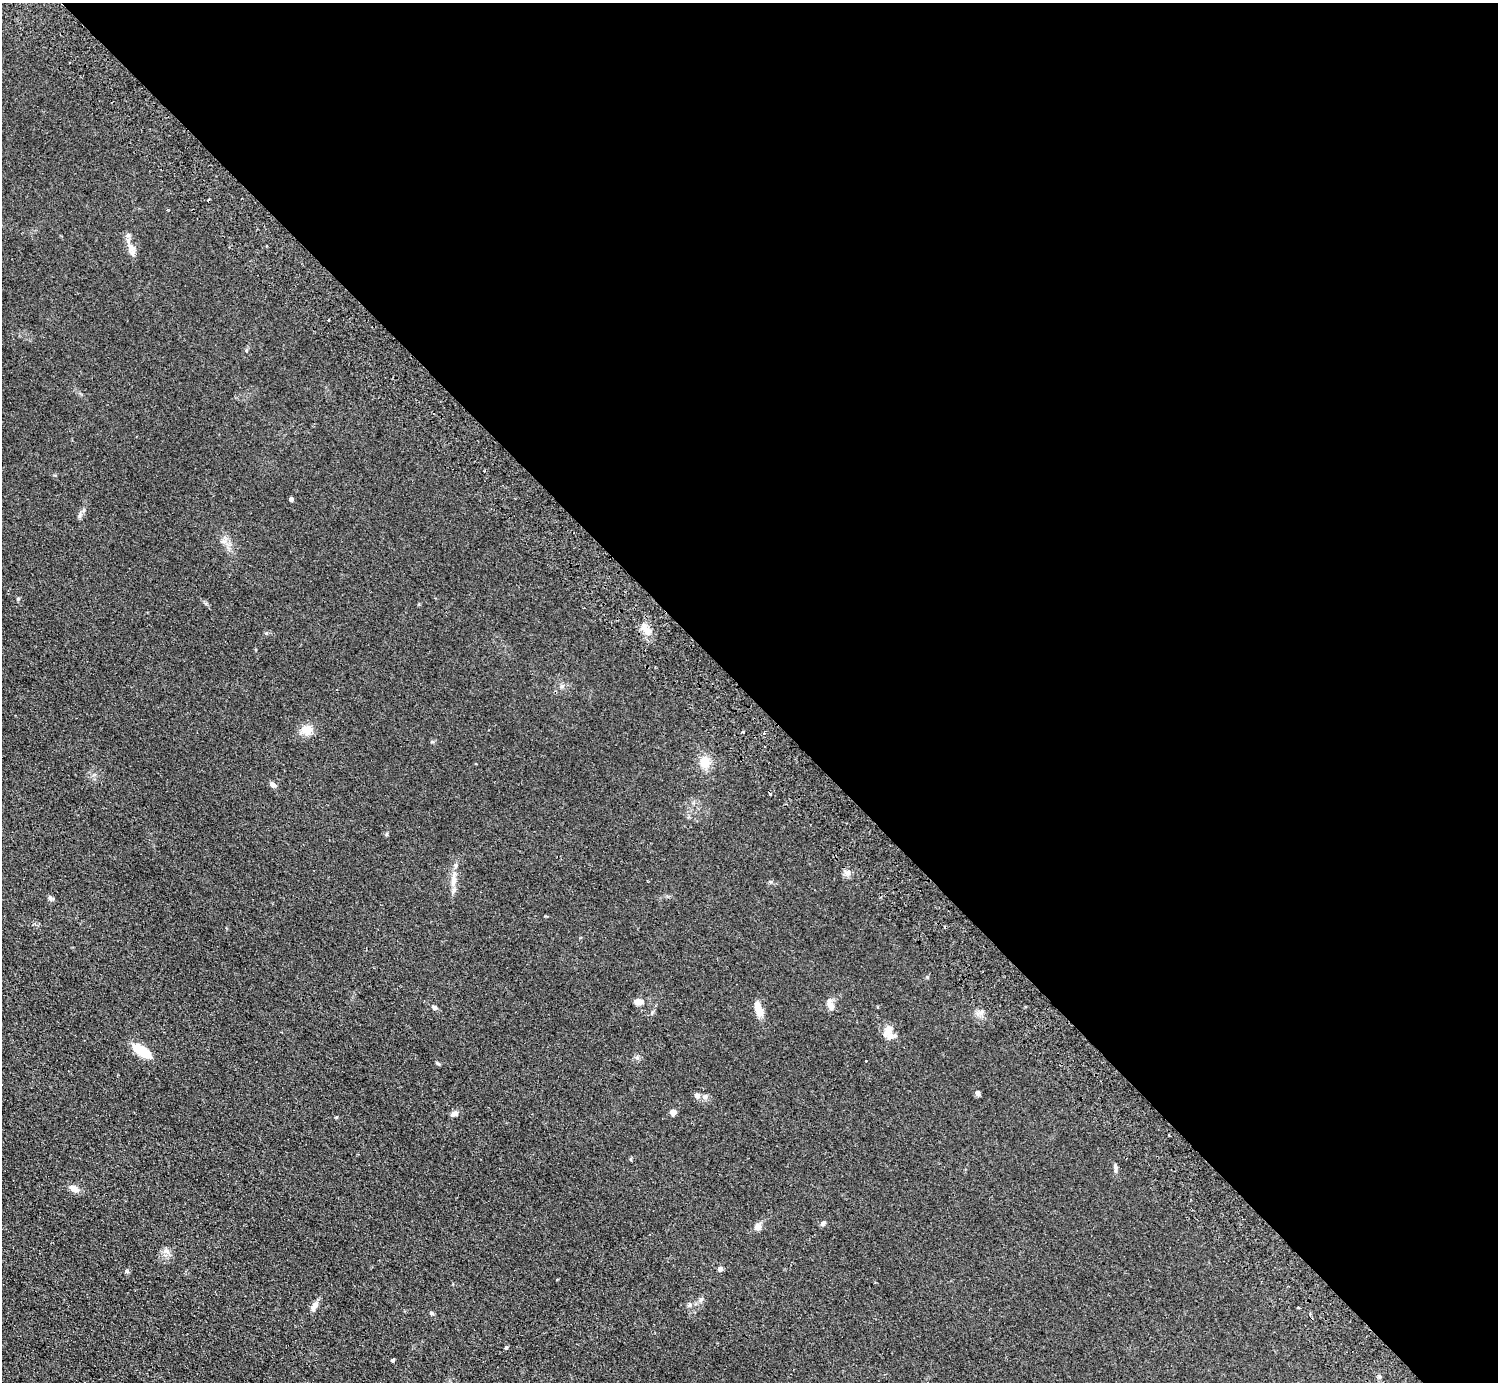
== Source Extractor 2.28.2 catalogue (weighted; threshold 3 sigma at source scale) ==
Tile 8 of 4 x 4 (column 4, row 2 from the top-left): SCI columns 4533-6028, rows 2962-4341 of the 6072 x 6064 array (HDU 1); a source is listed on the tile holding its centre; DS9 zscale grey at full resolution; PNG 1500 x 1384 px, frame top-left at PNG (2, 3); no overlay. Shown black and unused: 50% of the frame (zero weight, under 2 of 3 exposures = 3% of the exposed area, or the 3 px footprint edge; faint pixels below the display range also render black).
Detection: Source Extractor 2.28.2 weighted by HDU 2 'WHT'; one run over the whole footprint, this tile lists its part. Background 0.115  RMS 0.011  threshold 0.0477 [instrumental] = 3 sigma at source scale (4.5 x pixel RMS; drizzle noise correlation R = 1.50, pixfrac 1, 0.05/0.05 arcsec/px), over >= 5 px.
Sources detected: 46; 2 inside a brighter object's white glare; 8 cosmic-ray / hot-pixel residue — not listed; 1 inside a brighter listed object's ellipse — not listed separately; the other 35 listed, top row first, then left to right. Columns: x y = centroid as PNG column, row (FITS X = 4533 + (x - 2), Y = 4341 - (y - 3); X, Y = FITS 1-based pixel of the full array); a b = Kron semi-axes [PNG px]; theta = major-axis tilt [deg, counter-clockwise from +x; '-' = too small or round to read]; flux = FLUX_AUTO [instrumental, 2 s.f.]
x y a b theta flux
130 248 16 8 -73 8.5
328 320 3 3 - 1.6
291 499 4 4 - 4.1
80 515 8 4 71 2.1
18 599 5 4 - 1.2
647 631 17 6 -22 6.6
562 686 6 5 - 1.9
306 730 13 12 - 11
743 732 4 3 - 1.3
705 763 13 11 -77 15
273 784 8 6 -49 3.2
453 880 22 7 83 9.8
50 898 8 6 -50 2.5
638 1002 12 7 0 6.3
830 1005 14 7 -68 6.3
434 1008 6 5 - 2.8
760 1011 14 11 -65 8.5
980 1012 9 4 19 2.9
889 1035 20 11 -49 9.9
142 1052 23 11 -36 20
865 1060 3 3 - 4.8
977 1093 4 4 - 5.8
697 1096 9 7 -41 4
673 1112 4 4 - 14
454 1114 10 6 24 4.3
336 1117 4 4 - 0.93
1115 1169 15 3 -87 2.5
74 1189 15 7 -26 5.6
823 1223 7 5 51 2.6
758 1227 9 8 - 5.1
720 1269 4 4 - 4.7
314 1306 15 7 60 5.3
431 1313 6 4 -20 1.7
506 1348 3 3 - 6.3
393 1360 3 3 - 2.2
Unlisted compact peaks at least as high as the median listed source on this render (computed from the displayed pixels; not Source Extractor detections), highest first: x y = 126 1271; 637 1058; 387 834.